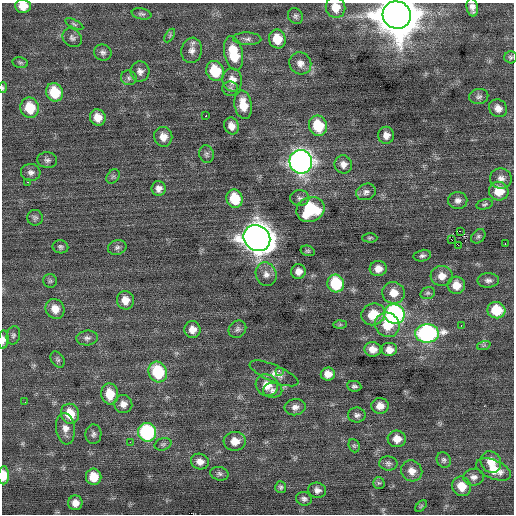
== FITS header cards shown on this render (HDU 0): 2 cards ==
NAXIS1  =                  512 / Axis length
NAXIS2  =                  512 / Axis length

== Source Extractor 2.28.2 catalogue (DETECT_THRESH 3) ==
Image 512 x 512 px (HDU 0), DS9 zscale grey, 1 PNG px = 1 image px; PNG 516 x 516 px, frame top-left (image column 1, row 512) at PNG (2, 3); each listed source drawn as its Kron ellipse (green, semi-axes under 4 px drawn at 4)
Background 0.0505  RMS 0.79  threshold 2.36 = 3 sigma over >= 5 px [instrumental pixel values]
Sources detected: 129; all 129 listed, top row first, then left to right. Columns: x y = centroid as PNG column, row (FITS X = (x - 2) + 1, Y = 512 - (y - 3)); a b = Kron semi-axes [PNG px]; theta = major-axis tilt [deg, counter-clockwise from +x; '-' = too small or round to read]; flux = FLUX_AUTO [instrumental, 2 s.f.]
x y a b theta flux
23 6 8 6 -2 670
336 7 10 9 - 750
472 7 9 5 -78 290
141 14 10 5 -11 140
397 15 14 13 - 210000
295 16 8 7 - 140
74 24 10 4 -26 110
170 35 7 4 59 86
72 38 10 8 -42 190
247 39 14 6 -2 220
277 39 9 8 - 980
192 50 13 10 79 350
103 52 9 8 - 180
234 53 17 9 -78 1800
511 57 6 6 - 100
20 62 8 5 -14 100
300 63 11 10 - 360
140 71 10 9 - 280
215 71 10 8 -65 1900
129 78 8 7 - 150
232 80 11 10 - 510
3 88 5 4 - 71
230 89 8 7 - 150
55 92 9 8 - 1800
479 96 9 7 11 170
243 105 14 8 -80 980
30 108 10 9 - 1400
498 108 9 8 - 400
206 116 3 2 - 140
98 117 8 7 - 610
231 126 9 7 -67 390
318 126 10 9 - 1900
386 135 8 8 - 360
163 137 10 9 - 480
206 154 9 7 -73 160
47 160 10 8 -6 180
301 162 12 11 - 30000
343 164 9 8 - 340
31 172 10 8 -7 240
113 176 8 6 53 120
501 178 11 10 - 340
27 182 3 2 - 52
159 188 7 7 - 290
499 191 10 9 - 1000
366 192 10 8 21 220
300 198 9 8 - 190
235 199 9 8 - 1600
458 200 9 8 - 250
485 204 8 5 13 100
310 209 14 12 22 3100
35 218 8 7 - 140
460 231 2 2 - 2600
478 236 8 6 45 120
257 238 14 12 -40 79000
370 238 7 4 -1 86
451 239 2 2 - 160
505 243 3 2 - 57
458 245 2 2 - 990
60 247 8 6 -12 130
117 247 9 7 17 180
308 251 7 5 -14 88
422 256 9 5 12 140
378 269 8 7 - 420
298 271 7 7 - 360
266 274 12 10 -71 370
442 276 11 10 - 540
488 280 10 7 1 220
50 281 7 7 - 110
336 283 9 8 - 2800
456 285 9 8 - 660
393 293 11 11 - 700
428 293 7 5 16 110
125 300 9 8 - 540
55 309 10 9 - 560
496 310 9 8 - 1700
373 314 12 10 24 1100
394 314 10 9 - 11000
340 325 6 4 1 72
387 325 13 12 - 1200
461 325 3 2 - 69
192 329 8 8 - 460
237 329 9 8 - 180
427 333 12 9 2 13000
13 335 9 6 77 150
87 338 11 7 5 210
3 340 9 5 85 220
484 345 7 4 19 86
373 349 8 7 - 470
389 350 8 7 - 410
58 359 9 6 -57 120
279 371 2 2 - 570
158 372 10 9 - 2800
274 373 26 8 -23 410
328 374 7 6 - 500
267 385 11 10 - 730
354 386 7 5 -9 130
273 390 10 7 0 210
110 394 10 8 -82 1100
25 402 2 2 - 22
123 404 9 9 - 330
380 406 8 7 - 450
295 407 10 8 6 300
70 414 10 9 - 1100
357 415 9 7 -1 180
65 429 16 9 -83 460
147 432 9 9 - 5900
93 434 10 8 88 170
397 439 9 8 - 550
235 441 11 9 4 640
130 442 3 2 - 56
163 444 8 6 16 120
354 446 7 5 -69 99
444 460 8 6 -59 140
200 462 9 7 -20 370
491 462 11 9 -53 700
388 463 9 7 -8 160
493 469 18 9 -22 940
412 471 11 10 - 490
219 474 9 6 -14 150
4 475 9 5 90 730
94 477 8 7 - 970
474 477 10 8 8 260
379 483 6 6 - 95
462 486 10 9 - 810
281 487 6 5 - 110
317 490 9 7 -16 230
304 499 8 6 -19 160
75 503 7 7 - 420
421 506 7 4 45 68
At the frame edge (FLAGS 8, measured only in part): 6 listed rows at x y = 23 6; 336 7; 397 15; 3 88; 3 340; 4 475